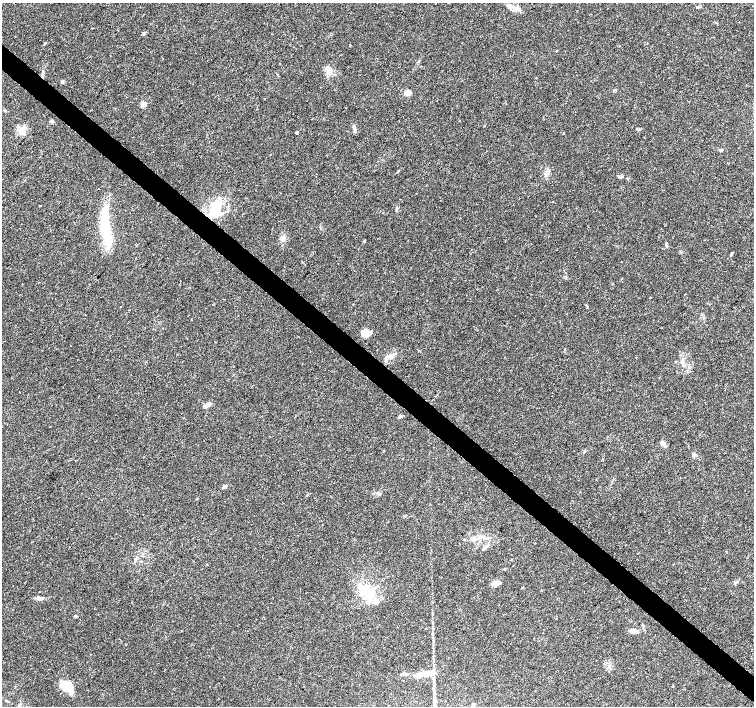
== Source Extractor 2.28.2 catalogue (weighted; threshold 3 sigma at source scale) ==
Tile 6 of 4 x 4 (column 2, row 2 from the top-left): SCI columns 1505-3007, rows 2983-4389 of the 6020 x 6029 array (HDU 1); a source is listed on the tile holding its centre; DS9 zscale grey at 2 x 2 block average (1 PNG px = mean of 2 x 2 image px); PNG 756 x 708 px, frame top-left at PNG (2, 3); no overlay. Shown black and unused: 4% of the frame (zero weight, under 3 of 4 exposures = <1% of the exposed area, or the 3 px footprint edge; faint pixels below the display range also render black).
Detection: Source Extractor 2.28.2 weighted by HDU 2 'WHT'; one run over the whole footprint, this tile lists its part. Background 0.0514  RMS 0.0037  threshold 0.0167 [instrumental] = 3 sigma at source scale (4.5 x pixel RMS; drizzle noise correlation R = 1.50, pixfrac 1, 0.0396/0.0396 arcsec/px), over >= 5 px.
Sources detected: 54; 7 inside a brighter listed object's ellipse — not listed separately; the other 47 listed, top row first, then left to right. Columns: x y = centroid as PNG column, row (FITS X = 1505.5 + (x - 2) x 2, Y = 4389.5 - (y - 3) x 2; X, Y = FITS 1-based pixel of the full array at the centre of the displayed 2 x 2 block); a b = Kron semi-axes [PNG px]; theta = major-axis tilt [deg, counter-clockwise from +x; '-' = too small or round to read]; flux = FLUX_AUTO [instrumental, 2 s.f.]
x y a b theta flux
698 7 3 3 - 0.72
514 8 8 3 -41 2.7
144 33 4 3 - 1.4
350 45 3 2 - 0.41
328 70 10 7 -63 5.6
43 73 5 2 - 1.3
62 82 4 3 - 1.2
615 90 4 3 - 0.87
407 93 7 7 - 3.4
143 104 5 4 - 2.1
52 121 4 3 - 2
21 132 10 7 -24 5.2
297 132 2 2 - 2.8
355 132 4 2 - 0.85
563 133 2 2 - 0.43
721 151 5 3 - 1
547 172 7 4 64 2.8
621 177 5 3 - 1.4
215 208 16 10 72 23
396 209 3 2 - 0.7
106 228 52 8 -83 46
283 238 7 6 - 4.3
666 244 4 3 - 1.2
731 254 5 2 - 0.89
650 297 2 2 - 0.36
365 333 9 7 -25 7.9
391 356 8 5 24 5
683 363 3 3 - 1.2
208 404 10 4 28 3.9
400 416 5 3 - 1.4
664 444 5 4 - 2
693 454 6 4 82 2
403 459 2 2 - 0.77
225 486 4 3 - 2.8
481 537 3 3 - 1.1
483 549 4 3 - 1.1
736 582 6 2 41 1.2
496 583 8 4 11 7
522 587 3 3 - 0.54
367 591 24 12 -42 25
40 598 8 4 5 3.2
75 616 4 3 - 1.1
633 631 9 5 -12 4.5
403 674 8 3 -3 1.9
423 674 20 6 3 9.7
66 686 14 9 -33 22
473 706 5 3 - 2.5
Isophote crosses this tile's border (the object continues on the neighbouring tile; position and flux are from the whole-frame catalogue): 1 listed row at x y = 473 706
Diffuse or blended objects may show on this block-average render without a row.